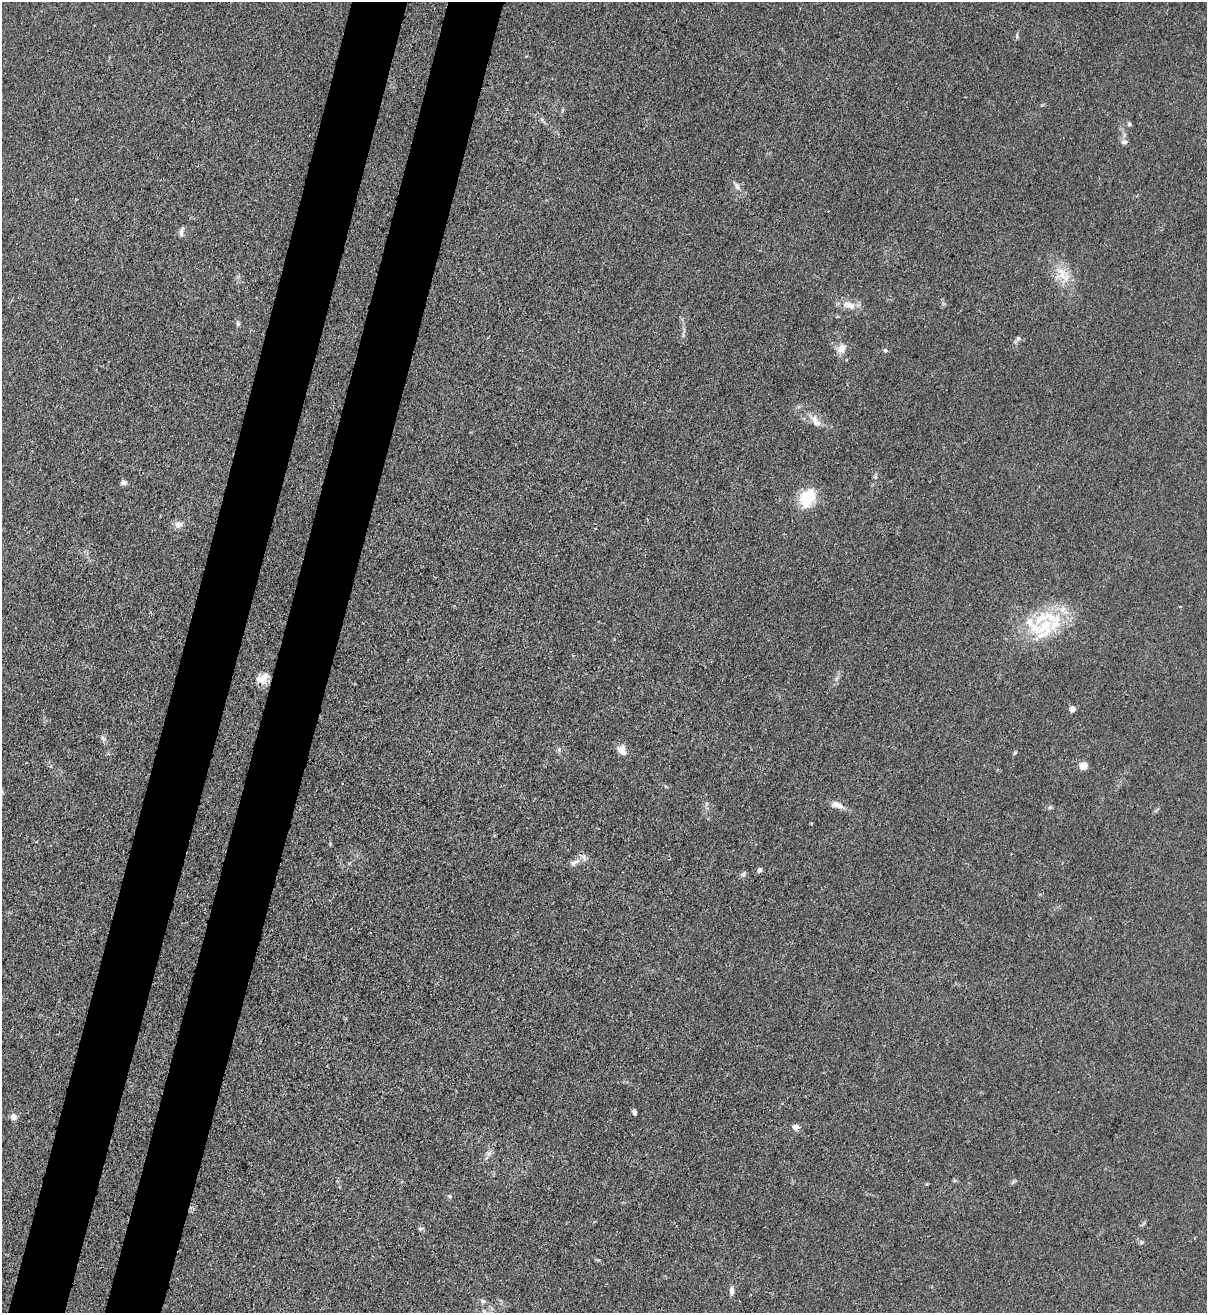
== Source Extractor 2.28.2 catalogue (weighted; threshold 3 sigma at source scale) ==
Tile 7 of 4 x 4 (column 3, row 2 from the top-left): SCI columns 2627-3831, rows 2653-3963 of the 5381 x 5304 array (HDU 1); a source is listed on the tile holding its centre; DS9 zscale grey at full resolution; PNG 1209 x 1315 px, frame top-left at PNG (2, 2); no overlay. Shown black and unused: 9% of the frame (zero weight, under 3 of 4 exposures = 7% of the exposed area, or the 3 px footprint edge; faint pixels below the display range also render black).
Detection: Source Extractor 2.28.2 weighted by HDU 2 'WHT'; one run over the whole footprint, this tile lists its part. Background 0.0241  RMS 0.0029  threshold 0.0129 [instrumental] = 3 sigma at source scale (4.5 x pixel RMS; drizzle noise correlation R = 1.50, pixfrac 1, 0.05/0.05 arcsec/px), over >= 5 px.
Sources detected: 41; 6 inside a brighter listed object's ellipse — not listed separately; the other 35 listed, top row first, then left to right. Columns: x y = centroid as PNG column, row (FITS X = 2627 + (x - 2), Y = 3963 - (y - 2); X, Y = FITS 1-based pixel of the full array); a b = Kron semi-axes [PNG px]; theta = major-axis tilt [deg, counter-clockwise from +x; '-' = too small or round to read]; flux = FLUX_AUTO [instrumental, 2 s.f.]
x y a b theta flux
1017 36 8 4 -89 0.5
1129 124 6 5 - 0.54
1124 142 10 6 -1 0.93
737 186 11 6 -50 1.2
181 232 12 5 84 0.93
1062 274 25 17 -55 6.2
849 305 20 11 -16 3.2
238 323 7 5 -87 0.56
1018 338 7 6 - 0.66
841 348 10 8 75 2.6
885 350 6 5 - 0.46
814 419 10 10 - 1.9
123 482 7 5 3 0.91
807 498 20 15 58 11
178 524 9 8 - 1.8
1044 625 33 16 49 13
261 679 14 10 -11 2.8
1072 709 6 5 - 1.8
103 738 8 4 -46 0.65
621 750 14 10 -50 2.2
1015 753 5 4 - 0.35
1084 766 5 5 - 6.3
837 805 15 8 -19 2.2
1050 807 7 4 1 0.46
573 863 8 7 - 0.96
759 870 7 6 - 0.59
743 874 7 5 43 0.61
634 1112 6 5 - 0.73
13 1117 8 8 - 1.3
796 1127 8 6 -19 1.4
489 1153 8 5 45 0.91
450 1196 5 5 - 0.45
420 1229 7 5 17 0.49
732 1290 10 6 -89 1.2
483 1301 8 5 -15 0.7
Overlapping masked pixels (flux is a lower limit): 1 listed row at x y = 796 1127